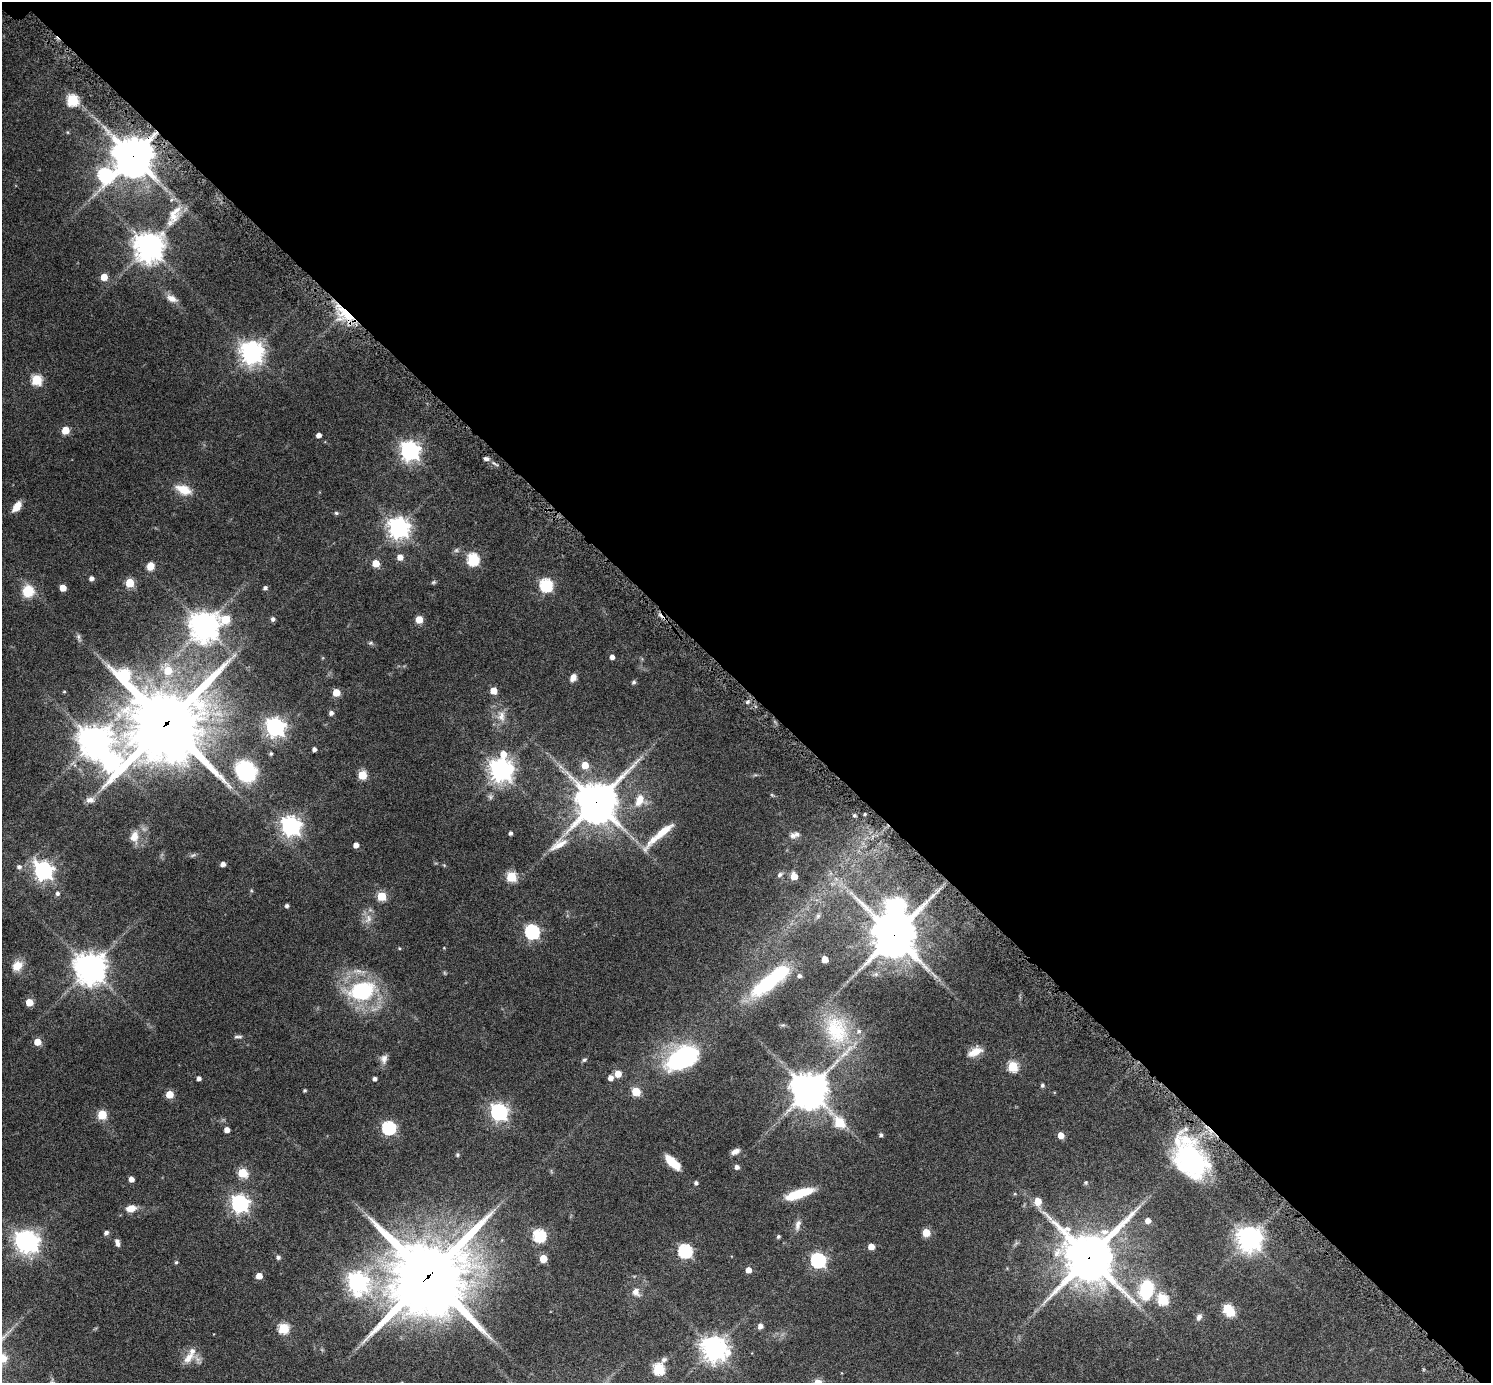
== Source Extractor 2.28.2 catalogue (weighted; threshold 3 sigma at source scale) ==
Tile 3 of 4 x 4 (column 3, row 1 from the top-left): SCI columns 3028-4516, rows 4472-5852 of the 6038 x 6038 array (HDU 1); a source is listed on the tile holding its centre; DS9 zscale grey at full resolution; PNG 1493 x 1385 px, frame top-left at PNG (2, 2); no overlay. Shown black and unused: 50% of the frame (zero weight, under 6 of 12 exposures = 2% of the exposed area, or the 3 px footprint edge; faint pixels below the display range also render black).
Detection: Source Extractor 2.28.2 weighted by HDU 2 'WHT'; one run over the whole footprint, this tile lists its part. Background 0.0763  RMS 0.0032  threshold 0.013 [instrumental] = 3 sigma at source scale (4.09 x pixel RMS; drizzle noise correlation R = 1.36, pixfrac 0.8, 0.05/0.05 arcsec/px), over >= 5 px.
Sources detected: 169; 1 too faint to see at this stretch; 3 inside a brighter object's white glare — not listed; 5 inside a brighter listed object's ellipse — not listed separately; the other 160 listed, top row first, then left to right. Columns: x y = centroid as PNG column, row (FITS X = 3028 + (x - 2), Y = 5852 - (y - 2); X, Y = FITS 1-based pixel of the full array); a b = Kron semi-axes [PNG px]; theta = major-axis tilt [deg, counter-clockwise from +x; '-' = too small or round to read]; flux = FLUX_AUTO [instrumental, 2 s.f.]
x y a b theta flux
72 100 6 6 - 23
133 156 12 12 - 760
105 175 8 8 - 40
173 215 21 15 -69 4
149 246 9 9 - 370
104 277 5 5 - 4.3
172 299 13 8 -25 2
345 314 26 10 -48 9.9
252 352 8 7 - 230
37 380 5 5 - 19
65 430 5 5 - 6.5
319 435 4 4 - 1.4
410 450 7 7 - 140
486 459 7 5 -8 0.79
183 490 22 11 -21 4.3
17 506 11 6 52 3.3
336 513 6 5 - 0.45
398 528 7 7 - 180
400 557 5 5 - 2.3
473 559 6 6 - 29
376 563 5 5 - 5.6
150 566 9 8 - 2.3
91 578 4 4 - 1.1
433 582 6 4 21 0.41
130 583 5 5 - 9.4
546 585 6 6 - 35
63 588 5 5 - 3.8
265 588 5 4 - 0.78
28 591 10 10 - 7.6
226 619 8 6 -9 8.9
273 619 5 5 - 0.81
419 619 5 5 - 5.2
204 626 10 10 - 320
370 643 6 5 - 0.47
612 657 4 4 - 1.2
168 670 7 7 - 5.8
124 674 13 9 -64 26
573 678 9 7 63 1.7
634 682 6 5 - 0.5
493 690 5 5 - 4.3
64 692 5 3 - 0.23
336 692 5 5 - 5.9
747 702 5 4 - 0.52
331 713 5 5 - 1
501 716 15 10 -89 2.7
167 723 24 22 44 2500
275 727 7 7 - 120
94 741 11 10 - 370
314 749 4 4 - 1
271 754 5 4 - 0.53
503 754 9 6 84 3.1
111 762 12 11 - 110
585 765 5 5 - 4.4
501 770 8 7 - 230
246 771 18 15 -51 30
362 775 5 5 - 9.4
90 800 12 8 -2 1.5
639 800 18 10 68 4
596 802 14 12 48 820
865 814 3 3 - 0.32
854 815 4 4 - 0.47
291 826 7 7 - 140
511 833 4 4 - 0.76
659 835 47 8 41 6.5
793 835 9 7 2 1.1
134 836 13 10 74 2.8
356 845 5 4 - 1.7
558 845 26 9 28 3.4
193 855 8 4 35 0.46
223 864 4 4 - 1.3
19 867 7 6 - 0.81
43 870 7 7 - 130
780 875 8 6 46 0.69
794 876 5 5 - 3.9
511 877 5 5 - 17
57 893 5 5 - 0.67
381 896 5 5 - 11
287 906 4 4 - 0.68
895 907 8 8 - 150
818 916 7 5 45 0.61
368 918 11 7 89 1.8
532 932 6 6 - 50
894 935 14 14 - 890
399 948 4 3 - 0.25
825 959 5 5 - 4
17 966 13 10 44 3.4
90 968 10 10 - 410
799 976 5 4 - 0.73
768 982 36 14 41 26
362 991 28 20 17 25
29 1002 5 5 - 5.7
836 1030 42 28 -71 17
238 1037 12 3 0 0.61
37 1042 5 5 - 5.2
975 1052 17 8 25 3.3
682 1058 35 20 30 33
384 1059 12 8 80 1.5
584 1060 6 5 - 0.49
1013 1066 5 5 - 17
618 1074 5 5 - 4.4
199 1078 4 4 - 0.96
610 1078 5 5 - 1.7
375 1079 4 4 - 0.8
1042 1085 4 4 - 0.58
305 1090 3 3 - 0.42
809 1090 11 11 - 550
636 1091 5 5 - 10
169 1094 5 5 - 5.6
499 1112 7 6 - 93
102 1115 5 5 - 12
839 1122 6 5 - 14
389 1128 6 6 - 43
227 1130 4 4 - 1.9
881 1135 5 4 - 0.67
1061 1135 5 4 - 3.5
735 1151 9 5 26 1.5
457 1155 6 4 -71 0.41
1191 1160 34 23 -53 45
673 1162 16 6 -43 6.6
737 1167 5 5 - 1.1
242 1173 5 5 - 13
131 1179 4 4 - 1.7
1086 1182 5 5 - 0.36
696 1183 4 4 - 0.72
799 1194 30 8 18 9.7
1038 1201 6 6 - 4
240 1203 7 7 - 100
131 1208 9 6 9 3.4
1148 1221 5 5 - 2.1
798 1225 15 7 73 1.5
106 1233 5 4 - 0.95
926 1233 5 5 - 7.3
539 1236 6 6 - 32
778 1236 4 4 - 0.56
1249 1238 8 8 - 270
29 1242 7 7 - 120
117 1243 8 5 -75 1.1
871 1246 5 4 - 3.2
685 1251 6 6 - 43
1057 1252 16 10 52 3.1
278 1257 6 5 - 0.6
1089 1257 17 16 - 1200
543 1259 5 5 - 6
818 1260 7 6 - 56
176 1262 4 4 - 0.39
748 1270 5 4 - 2.5
259 1276 5 5 - 2.8
428 1276 26 24 42 2700
357 1282 8 7 - 160
1146 1289 21 15 80 16
636 1292 11 9 -62 1.7
1162 1299 6 6 - 20
1227 1308 5 4 - 12
1199 1317 8 6 58 1.1
760 1326 5 5 - 1.5
283 1328 5 5 - 20
714 1348 9 8 - 280
2 1358 12 10 -36 4
189 1358 19 10 51 3.1
658 1369 7 6 - 24
Overlapping masked pixels (flux is a lower limit): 7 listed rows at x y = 133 156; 345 314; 167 723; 596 802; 894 935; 1089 1257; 428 1276
Isophote crosses this tile's border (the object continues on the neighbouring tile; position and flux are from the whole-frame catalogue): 1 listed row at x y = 2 1358